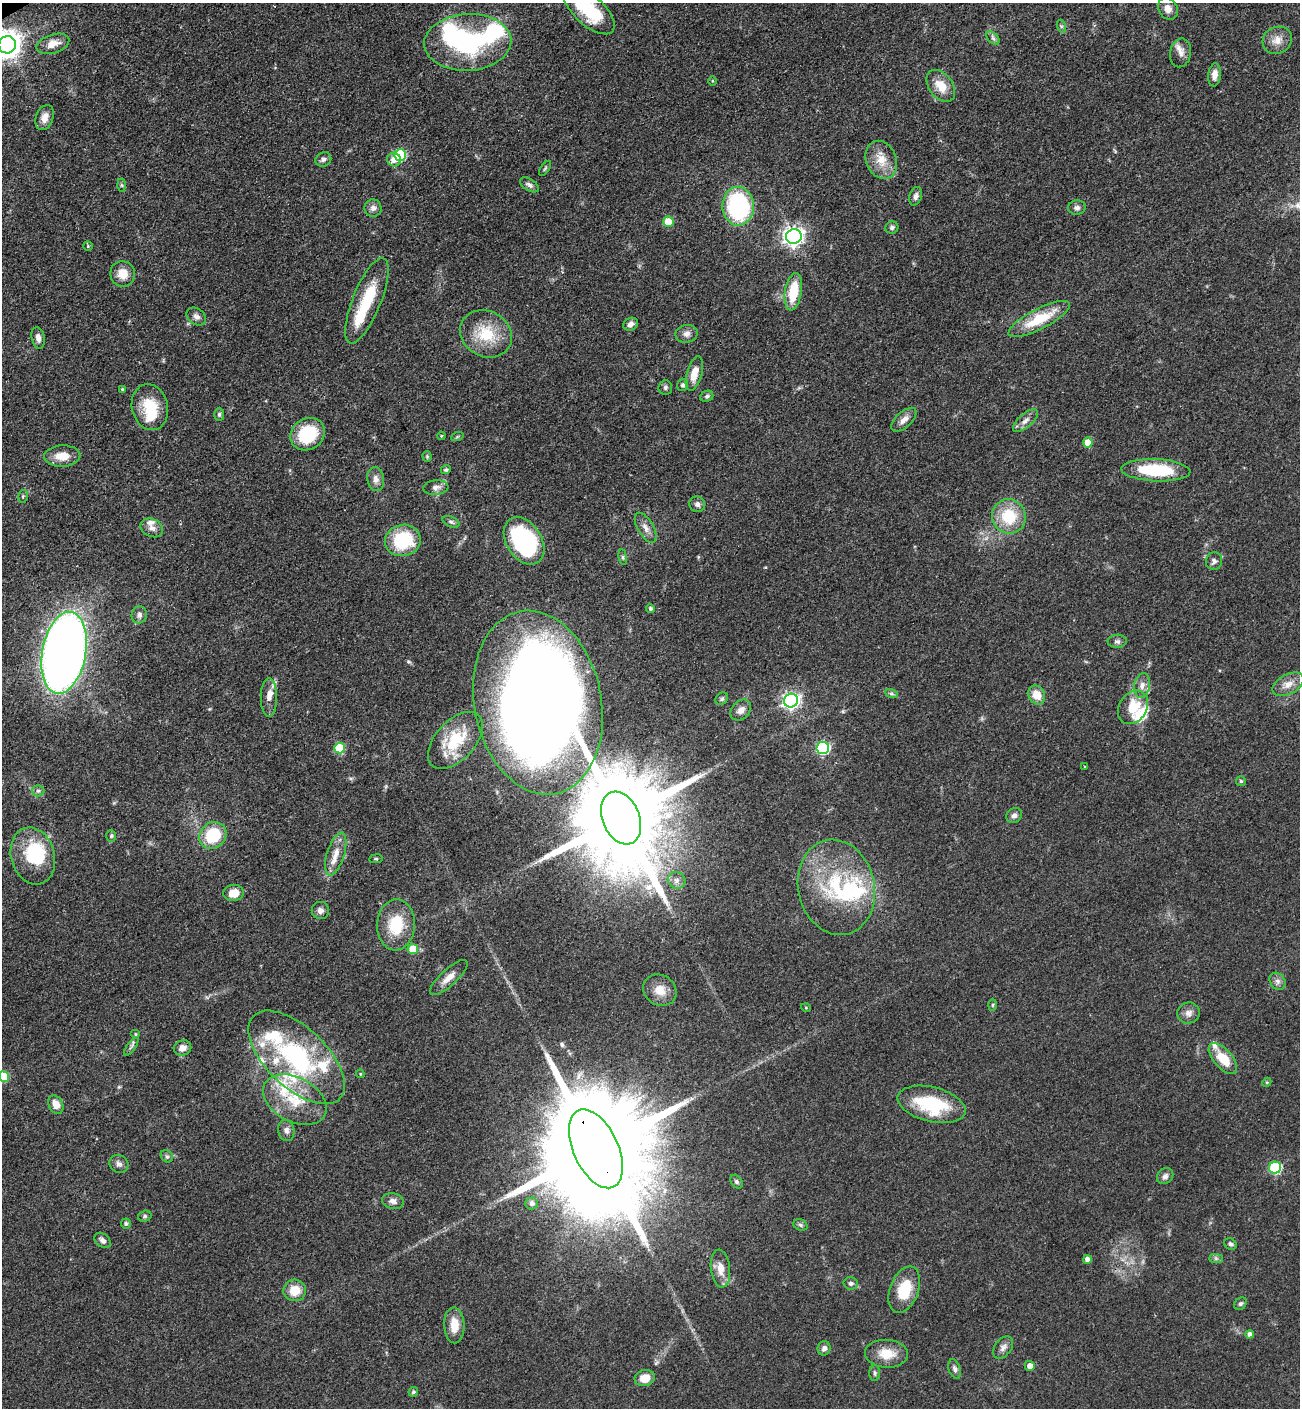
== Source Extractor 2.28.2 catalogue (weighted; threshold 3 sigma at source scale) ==
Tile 11 of 4 x 4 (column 3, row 3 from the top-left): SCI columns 2972-4269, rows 1506-2911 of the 5807 x 5823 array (HDU 1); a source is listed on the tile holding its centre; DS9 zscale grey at full resolution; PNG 1302 x 1410 px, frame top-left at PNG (2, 3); each listed source drawn as its Kron ellipse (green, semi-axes under 4 px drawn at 4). Shown black and unused: <1% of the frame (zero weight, under 3 of 4 exposures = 9% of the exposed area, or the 3 px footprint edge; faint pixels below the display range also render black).
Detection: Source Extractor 2.28.2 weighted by HDU 2 'WHT'; one run over the whole footprint, this tile lists its part. Background 0.0404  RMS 0.0045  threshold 0.0201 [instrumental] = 3 sigma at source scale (4.5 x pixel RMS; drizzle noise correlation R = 1.50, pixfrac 1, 0.05/0.05 arcsec/px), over >= 5 px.
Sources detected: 165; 4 inside a brighter object's white glare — neither listed nor drawn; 14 inside a brighter listed object's ellipse — not listed separately; the other 147 listed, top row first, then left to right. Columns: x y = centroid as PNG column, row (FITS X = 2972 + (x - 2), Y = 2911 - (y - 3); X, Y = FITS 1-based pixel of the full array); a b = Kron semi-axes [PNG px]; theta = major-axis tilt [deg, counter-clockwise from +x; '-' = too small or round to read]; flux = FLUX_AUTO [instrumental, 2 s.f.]
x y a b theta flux
1168 9 12 9 -60 3.2
589 10 32 15 -43 28
1061 26 7 4 -72 0.7
993 38 8 4 -45 1.1
1277 40 15 13 26 4.7
468 42 43 28 3 64
53 44 17 9 17 5
7 45 9 8 - 540
1180 53 14 10 78 3.3
1214 75 11 6 83 3.2
712 81 5 3 - 0.45
941 86 18 11 -52 7.7
45 118 13 8 69 3.8
400 155 6 6 - 35
323 159 8 7 - 1.4
394 160 7 6 - 4
881 160 19 15 -67 8.1
545 168 8 3 56 0.6
122 185 6 4 -88 0.64
529 185 10 6 -33 1.5
916 196 9 6 71 1.8
738 206 19 16 -89 66
373 208 8 8 - 2
1077 208 8 7 - 1.6
668 222 5 5 - 10
892 227 6 6 - 1.2
794 236 8 7 - 220
88 246 5 4 - 0.59
123 274 13 12 - 6.3
793 292 19 8 81 14
367 301 45 14 68 21
196 316 11 8 -36 1.9
1039 319 34 10 27 16
631 324 7 6 - 2.1
486 334 27 22 -29 17
687 334 11 8 10 2.4
38 338 11 6 -79 2.3
694 373 18 7 74 6.7
683 385 6 5 - 1.1
665 387 7 7 - 1.2
122 390 4 4 - 0.68
707 396 7 5 25 0.95
150 407 23 18 -77 15
219 414 6 5 - 0.85
904 420 15 8 42 3.2
1025 421 15 7 40 2.7
308 434 18 15 34 20
441 436 4 4 - 0.42
457 437 6 4 19 0.58
1088 443 5 5 - 9.4
62 456 18 10 3 6.7
427 457 5 4 - 0.56
446 470 5 4 - 0.82
1156 470 34 11 -3 26
376 479 12 8 -80 2.7
436 487 12 7 5 2.2
23 496 6 5 - 0.71
697 504 8 7 - 1.7
1009 516 17 17 - 17
451 522 9 5 -25 1.1
152 528 11 9 -25 2.5
646 528 17 7 -60 3.2
403 540 18 15 12 24
524 541 26 17 -57 54
623 557 8 4 -82 0.75
1214 561 9 8 - 1.6
650 609 4 4 - 0.84
139 615 8 7 - 1.9
1117 641 9 6 2 1.3
64 653 41 22 80 530
1288 684 17 10 28 4.4
1142 685 12 8 81 3
891 693 6 4 -19 0.89
1037 695 10 8 -61 7
269 698 19 8 90 3.7
722 699 7 5 43 0.93
791 701 7 7 - 160
538 703 93 63 -79 1100
1133 707 18 13 57 12
741 710 12 8 46 3
455 740 34 19 47 18
339 748 5 5 - 19
823 748 6 6 - 57
1085 767 4 2 - 0.32
1241 781 5 5 - 0.74
38 791 6 5 - 1
1014 815 8 7 - 1.8
621 818 27 18 -67 12000
213 835 14 12 44 19
111 836 6 5 - 0.69
336 854 22 8 73 6
33 856 29 22 -75 25
376 859 7 3 7 0.52
677 880 9 8 - 2.3
836 887 48 38 -77 44
233 893 10 8 9 5.7
320 910 8 8 - 2.1
396 925 25 19 86 16
413 949 5 5 - 11
449 978 24 8 43 4.2
1278 981 9 7 -53 1.8
660 990 17 15 -34 6.3
993 1005 6 4 88 0.54
806 1008 5 3 - 0.38
1189 1013 11 10 - 2.7
135 1034 5 4 - 0.58
131 1046 11 2 55 0.91
183 1048 9 7 20 3.2
297 1057 60 30 -43 68
1223 1059 19 9 -48 11
360 1074 4 4 - 0.44
4 1076 5 5 - 14
1267 1082 5 3 - 0.46
295 1100 34 22 -28 20
931 1104 35 17 -14 28
56 1105 10 7 -62 4.6
286 1130 11 8 -76 2.3
596 1149 42 22 -65 23000
167 1156 7 5 -42 0.94
119 1164 10 8 -35 2
1275 1168 6 6 - 41
1165 1176 9 7 43 1.8
736 1182 7 5 -52 1
393 1201 11 8 -14 2.3
532 1203 6 6 - 1.8
145 1216 7 5 16 0.88
126 1224 5 5 - 1
800 1225 7 5 -22 0.87
103 1240 9 6 -40 1.9
1230 1244 6 5 - 1.1
1216 1258 7 4 -1 0.86
1087 1259 4 4 - 2.9
720 1268 19 9 -84 5.4
851 1283 7 6 - 1.2
295 1290 11 11 - 7.8
904 1290 24 14 69 15
1240 1304 7 5 44 1
454 1325 18 10 -88 6.9
1250 1334 4 4 - 2
1003 1347 12 8 52 2.2
824 1348 7 6 - 1.9
887 1354 21 14 -4 8.4
1030 1366 5 5 - 3.2
955 1369 10 6 -72 1.5
875 1373 7 5 -89 0.98
645 1378 10 8 11 5.7
413 1392 5 4 - 0.83
Overlapping masked pixels (flux is a lower limit): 1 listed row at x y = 596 1149
Isophote crosses this tile's border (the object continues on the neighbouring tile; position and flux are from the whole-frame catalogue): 3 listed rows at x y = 589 10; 7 45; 4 1076